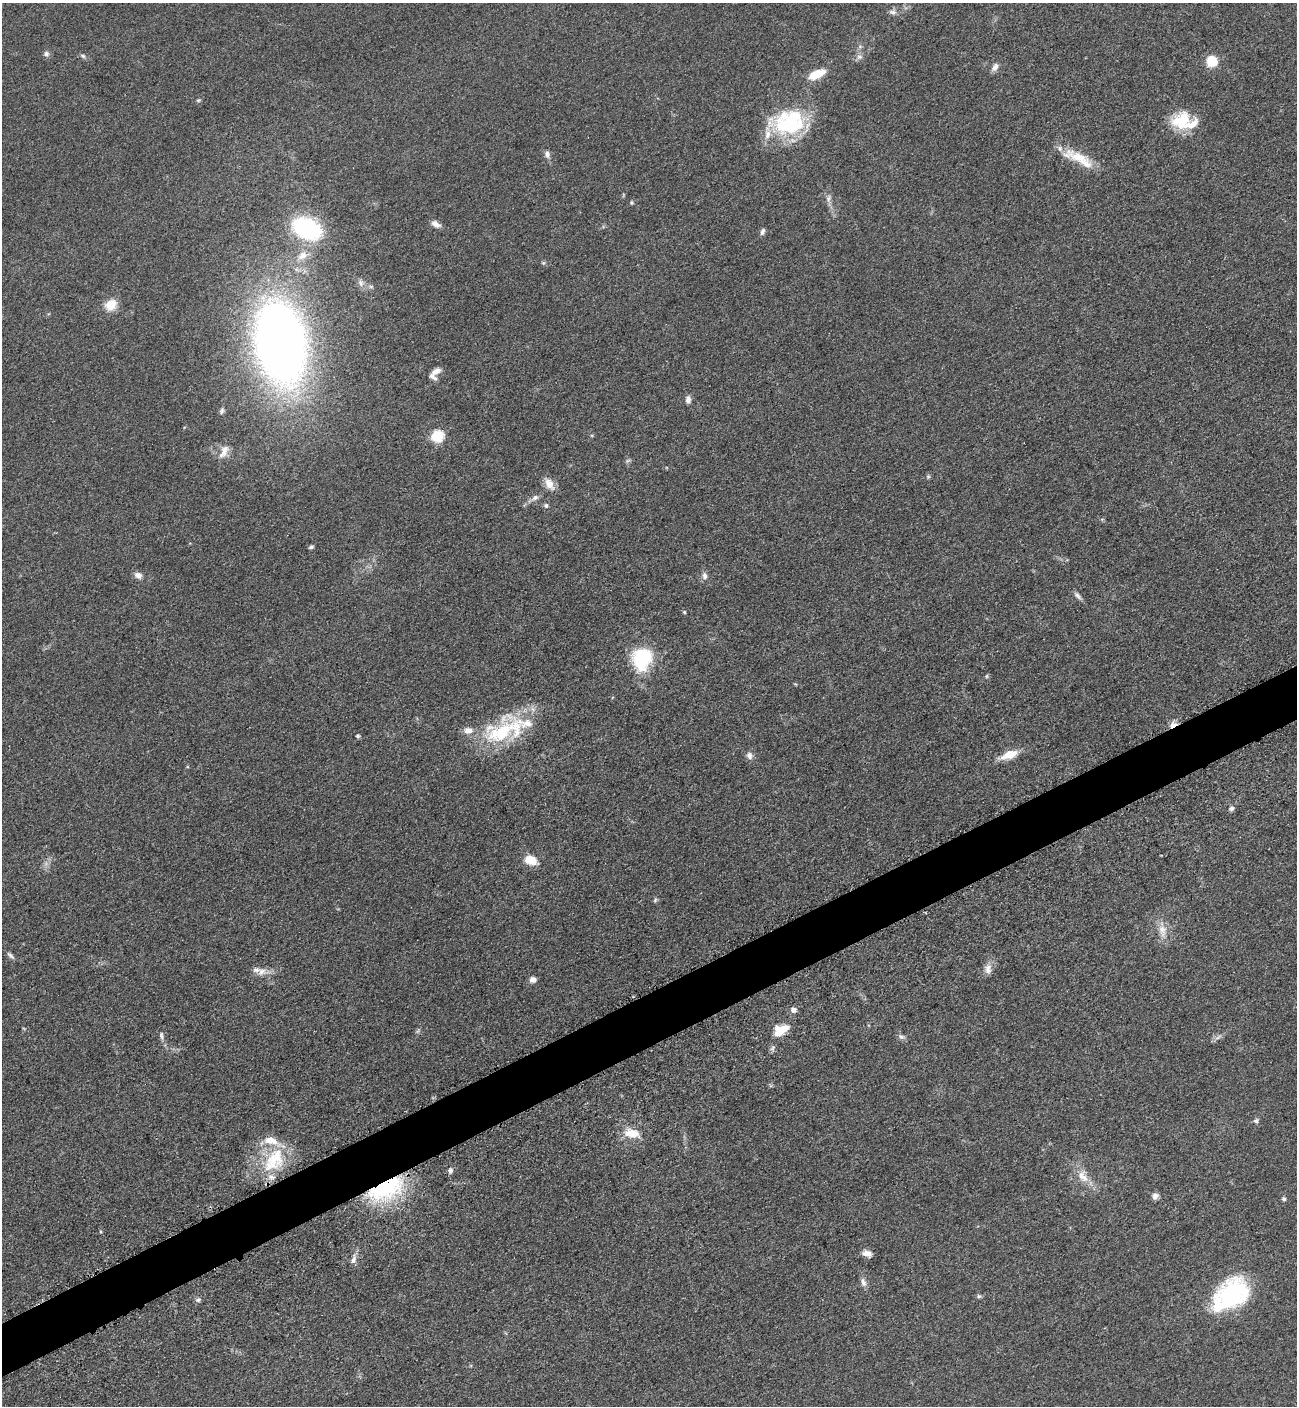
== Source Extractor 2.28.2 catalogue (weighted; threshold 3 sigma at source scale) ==
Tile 7 of 4 x 4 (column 3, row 2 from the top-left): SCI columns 2888-4182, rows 2876-4279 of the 5668 x 5702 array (HDU 1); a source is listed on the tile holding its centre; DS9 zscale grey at full resolution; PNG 1299 x 1408 px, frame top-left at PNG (2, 3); no overlay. Shown black and unused: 4% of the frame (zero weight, under 3 of 5 exposures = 4% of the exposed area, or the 3 px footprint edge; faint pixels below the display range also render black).
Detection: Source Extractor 2.28.2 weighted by HDU 2 'WHT'; one run over the whole footprint, this tile lists its part. Background 0.0524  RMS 0.006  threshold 0.0272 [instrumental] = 3 sigma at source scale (4.5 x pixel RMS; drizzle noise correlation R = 1.50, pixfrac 1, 0.05/0.05 arcsec/px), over >= 5 px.
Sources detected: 79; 1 too faint to see at this stretch — not listed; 8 inside a brighter listed object's ellipse — not listed separately; the other 70 listed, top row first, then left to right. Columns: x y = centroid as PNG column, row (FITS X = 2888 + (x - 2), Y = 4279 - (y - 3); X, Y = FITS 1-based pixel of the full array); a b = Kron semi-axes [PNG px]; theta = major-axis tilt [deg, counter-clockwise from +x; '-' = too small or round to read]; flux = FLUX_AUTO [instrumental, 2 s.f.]
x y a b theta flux
893 12 11 6 -1 2.1
46 54 8 7 - 1.7
83 56 7 5 -18 1.3
859 57 9 6 14 2.1
1212 61 10 10 - 14
995 67 11 7 58 2.8
817 74 21 9 24 11
1181 121 26 19 27 21
788 123 43 30 7 50
547 154 10 7 -82 2.3
1078 158 46 12 -27 17
828 198 11 6 77 2.3
631 202 5 4 - 0.79
436 224 12 6 -29 3.2
307 228 29 18 -24 72
762 231 8 5 72 1.9
302 255 16 11 34 7.2
543 263 6 4 44 0.8
361 283 10 7 -71 2.5
111 305 15 12 38 9
280 343 58 34 -80 630
436 371 12 6 32 3.6
688 399 9 6 87 2.5
222 411 9 6 72 1.5
437 436 6 6 - 56
224 451 21 10 64 5.9
628 460 7 4 20 1
928 476 6 4 0 0.87
549 484 16 10 -57 5.8
535 497 9 7 23 2.5
546 505 6 6 - 1.4
311 547 6 4 18 1.1
138 575 9 7 -16 3.3
704 576 10 7 -73 2.4
1078 596 12 6 -48 2.1
684 612 5 4 - 0.66
642 658 22 18 73 41
987 676 6 4 89 0.71
1173 725 11 6 36 4.5
504 732 62 25 23 50
357 736 4 4 - 1.1
749 755 9 7 -61 2.6
1009 755 18 8 21 11
1231 808 6 5 - 1.7
530 860 11 8 -16 11
655 900 7 4 47 0.91
1162 931 19 10 -83 7.2
10 955 12 5 -41 1.7
988 969 14 9 86 3.9
261 972 11 9 26 4.1
533 980 7 6 - 3
793 1010 7 7 - 2.2
781 1030 17 10 31 12
161 1036 11 5 -82 1.9
901 1037 8 7 - 1.9
1218 1037 9 4 45 1.5
1256 1121 7 6 - 1.4
632 1133 19 10 -10 10
274 1160 40 25 56 32
450 1170 7 6 - 1.7
1083 1176 20 11 -58 8.5
385 1187 32 18 25 80
1155 1196 9 7 48 2.3
1284 1199 5 5 - 1.4
867 1253 11 7 -16 3.7
354 1260 12 6 72 2.8
863 1282 13 7 -73 2.7
1231 1295 45 28 38 66
979 1296 6 5 - 1.1
198 1300 7 6 - 1.3
Overlapping masked pixels (flux is a lower limit): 2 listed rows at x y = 1173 725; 385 1187